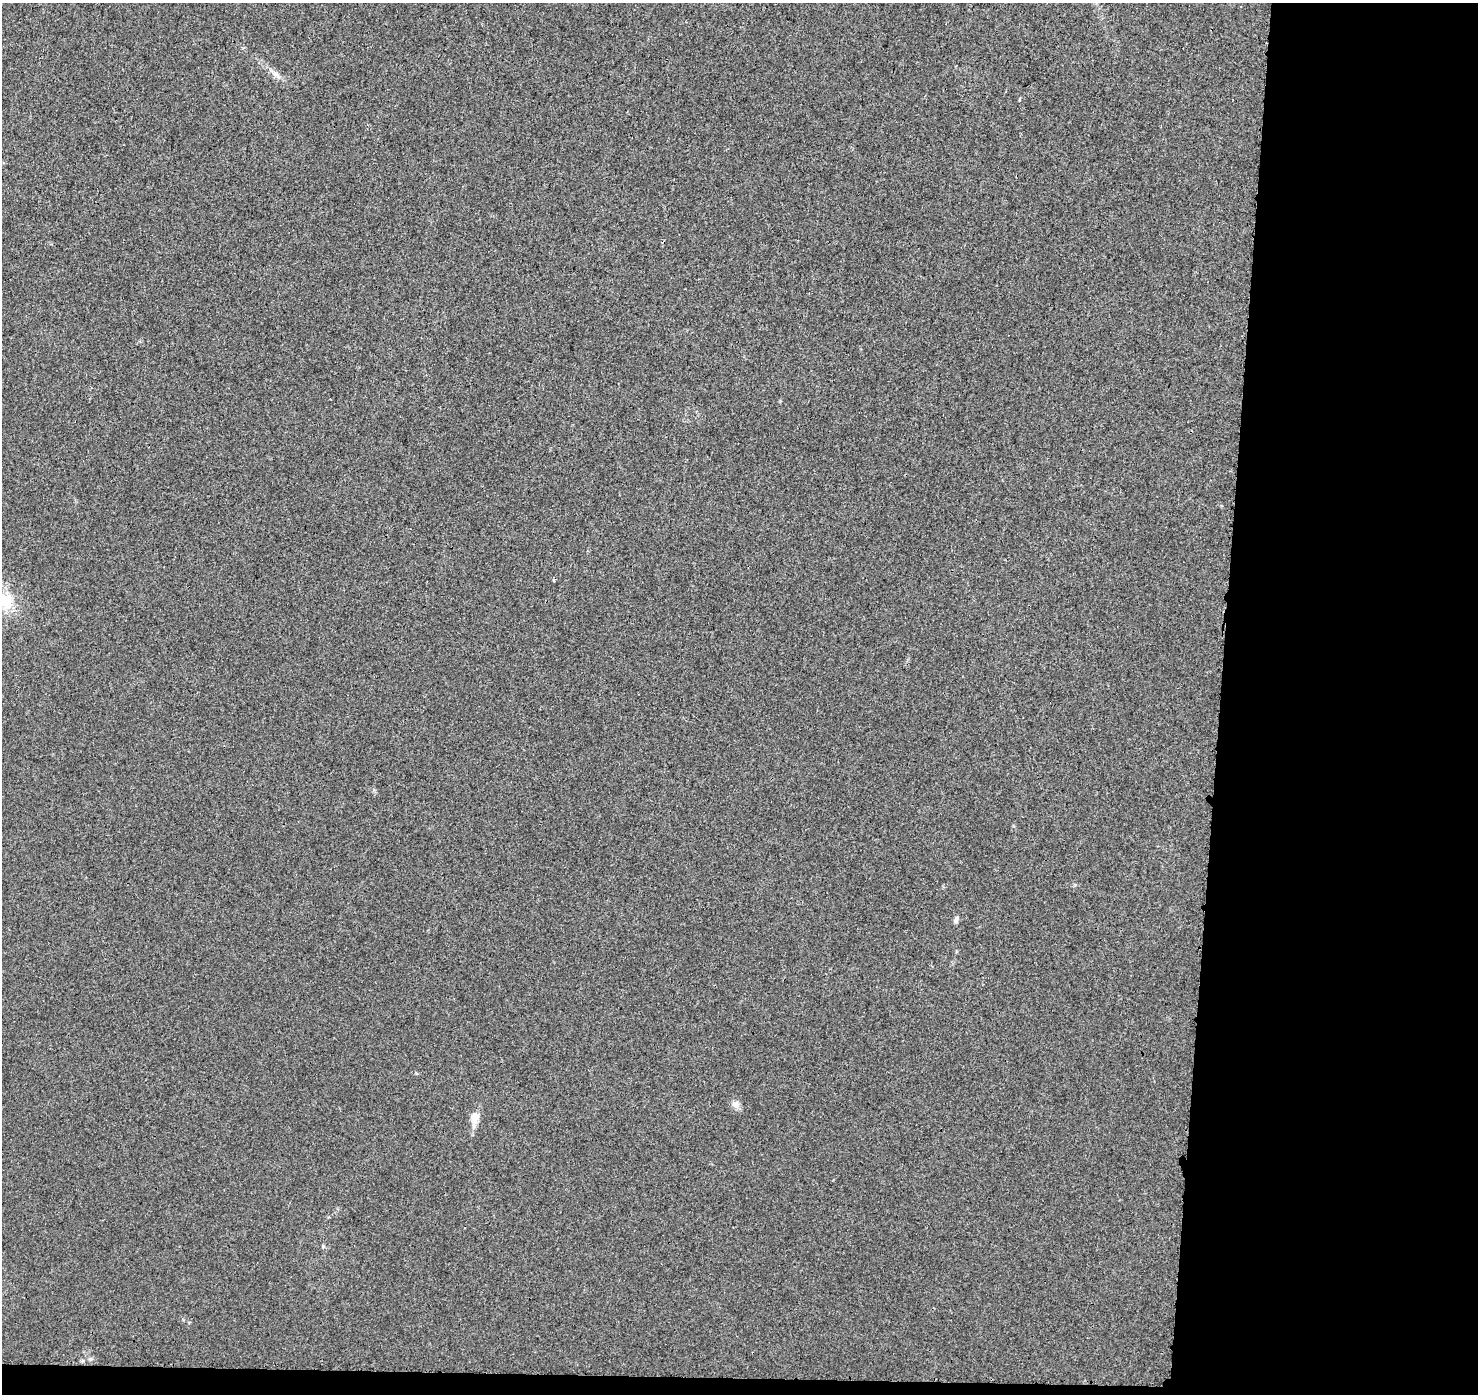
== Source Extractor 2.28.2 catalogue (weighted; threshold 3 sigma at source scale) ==
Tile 9 of 3 x 3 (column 3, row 3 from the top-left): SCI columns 2971-4446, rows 241-1632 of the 4472 x 4707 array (HDU 1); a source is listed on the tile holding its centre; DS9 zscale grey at full resolution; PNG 1480 x 1396 px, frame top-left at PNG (2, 3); no overlay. Shown black and unused: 19% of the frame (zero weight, under 3 of 4 exposures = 2% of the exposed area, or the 3 px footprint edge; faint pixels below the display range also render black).
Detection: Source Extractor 2.28.2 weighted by HDU 2 'WHT'; one run over the whole footprint, this tile lists its part. Background 0.00584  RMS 0.0034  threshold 0.0152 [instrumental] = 3 sigma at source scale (4.5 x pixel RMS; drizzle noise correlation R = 1.50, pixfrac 1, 0.0396/0.0396 arcsec/px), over >= 5 px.
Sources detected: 9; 1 inside a brighter object's white glare — not listed; the other 8 listed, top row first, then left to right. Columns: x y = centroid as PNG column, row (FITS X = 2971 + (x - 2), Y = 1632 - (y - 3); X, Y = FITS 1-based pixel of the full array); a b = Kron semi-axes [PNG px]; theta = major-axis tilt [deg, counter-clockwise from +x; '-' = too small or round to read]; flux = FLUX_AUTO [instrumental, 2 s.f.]
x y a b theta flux
276 75 16 5 -40 1.8
1019 100 5 3 - 0.27
4 600 33 13 -52 9.9
956 919 9 5 69 1.1
736 1104 10 9 - 1.6
475 1118 16 7 84 4.8
323 1246 6 4 0 0.43
90 1359 6 5 - 0.61
Isophote crosses this tile's border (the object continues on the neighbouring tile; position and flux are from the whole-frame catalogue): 1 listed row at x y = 4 600